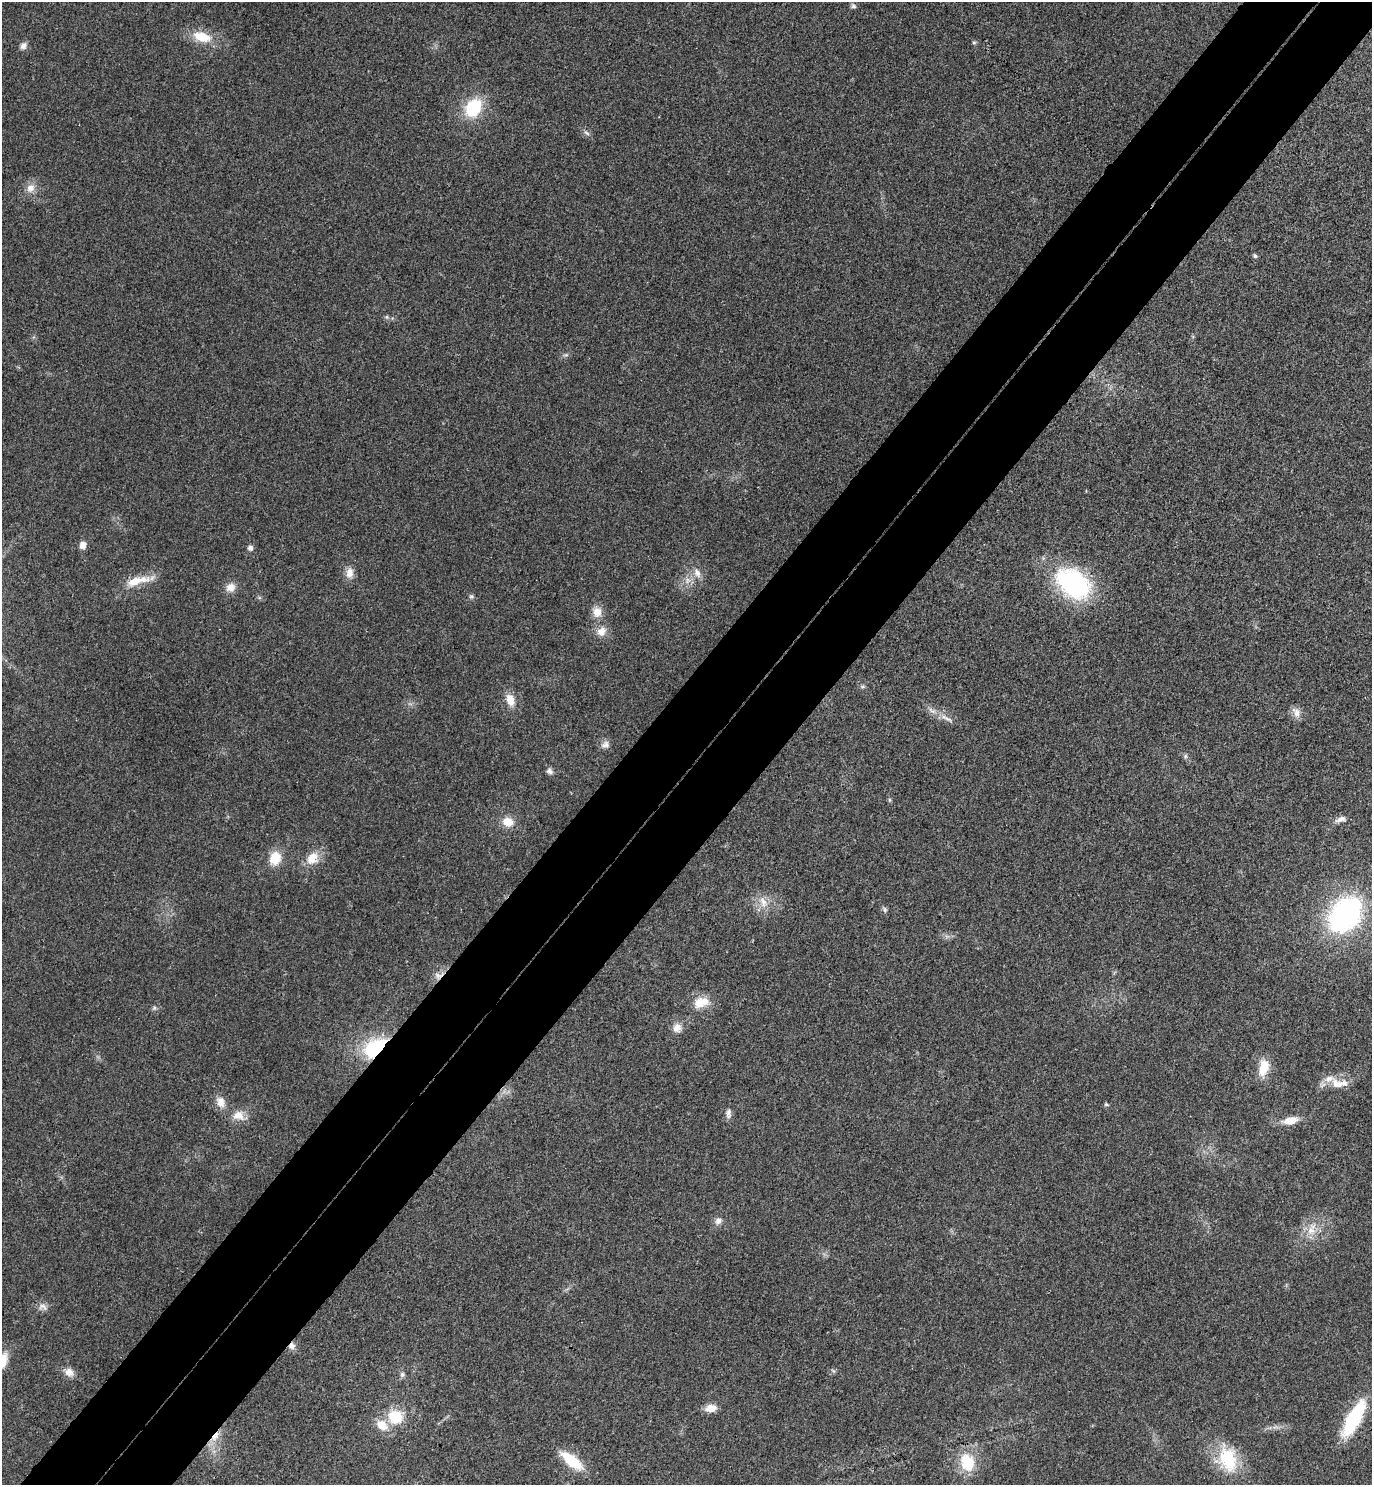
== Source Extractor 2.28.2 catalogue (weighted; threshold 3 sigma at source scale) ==
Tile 7 of 4 x 4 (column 3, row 2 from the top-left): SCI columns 2941-4310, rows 3009-4491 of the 6021 x 6015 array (HDU 1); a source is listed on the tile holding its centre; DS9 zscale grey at full resolution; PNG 1374 x 1487 px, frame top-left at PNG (2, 2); no overlay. Shown black and unused: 11% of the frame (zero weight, under 3 of 4 exposures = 6% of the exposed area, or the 3 px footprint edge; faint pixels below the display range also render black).
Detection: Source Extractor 2.28.2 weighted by HDU 2 'WHT'; one run over the whole footprint, this tile lists its part. Background 0.0407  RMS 0.0068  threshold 0.0307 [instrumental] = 3 sigma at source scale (4.5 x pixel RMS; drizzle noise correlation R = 1.50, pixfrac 1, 0.05/0.05 arcsec/px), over >= 5 px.
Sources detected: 67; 3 inside a brighter listed object's ellipse — not listed separately; the other 64 listed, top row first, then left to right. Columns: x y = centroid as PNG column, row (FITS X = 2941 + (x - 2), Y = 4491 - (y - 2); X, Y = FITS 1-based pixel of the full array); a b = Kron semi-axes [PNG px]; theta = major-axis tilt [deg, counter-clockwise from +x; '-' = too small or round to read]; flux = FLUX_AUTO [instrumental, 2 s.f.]
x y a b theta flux
853 6 7 6 - 1.7
202 37 20 11 -15 18
974 42 6 4 0 0.95
23 46 9 8 - 3.4
473 108 20 15 57 35
586 133 10 5 -41 2.1
30 188 14 11 59 6.4
1255 256 5 4 - 1.7
387 317 6 5 - 1.3
566 355 9 3 12 1.4
82 545 9 7 88 4.5
250 548 5 5 - 3.2
349 573 15 10 85 6.3
697 573 14 8 -64 5.3
688 580 9 8 - 4.3
137 581 36 10 15 15
1073 583 48 32 -35 86
230 587 12 11 - 6.4
471 596 7 6 - 1.5
597 612 11 10 - 8.4
601 631 14 11 48 7.2
862 686 8 4 8 1.2
510 700 15 9 -71 9
1296 712 15 10 -64 5.2
947 719 18 5 -30 4.4
605 745 12 10 20 3.9
1185 756 6 5 - 1.3
549 771 9 7 -44 2.7
889 800 6 4 -90 1
1340 819 17 7 18 4.1
508 822 13 11 -21 9.7
275 858 15 12 68 14
312 858 19 15 53 12
763 902 19 10 -71 8.7
884 909 9 6 -56 1.6
1345 914 28 20 51 190
947 936 7 4 18 1.8
438 976 13 10 25 5
701 1002 23 14 15 13
154 1008 7 6 - 1.5
677 1028 11 11 - 6.1
375 1048 29 18 37 49
1264 1067 20 11 76 15
1339 1083 29 13 -3 12
221 1102 15 10 -67 6.8
1106 1104 6 4 -29 0.98
728 1113 14 7 88 3.2
239 1115 16 13 -3 9
1290 1120 18 9 11 10
718 1221 10 9 - 3.7
1311 1230 16 14 -75 11
43 1307 13 9 -18 4
292 1346 9 8 - 3.9
2 1361 18 10 66 16
833 1371 7 5 -57 1.2
69 1372 12 9 -36 5.8
402 1374 7 7 - 2.1
711 1408 12 8 8 8
395 1417 18 16 -3 21
1354 1419 34 11 61 65
215 1436 18 7 54 7.8
1228 1459 33 24 -72 36
572 1461 29 11 -39 25
967 1462 20 15 -73 26
Overlapping masked pixels (flux is a lower limit): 4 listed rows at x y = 438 976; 375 1048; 292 1346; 215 1436
Isophote crosses this tile's border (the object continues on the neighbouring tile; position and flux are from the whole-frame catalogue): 1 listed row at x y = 2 1361